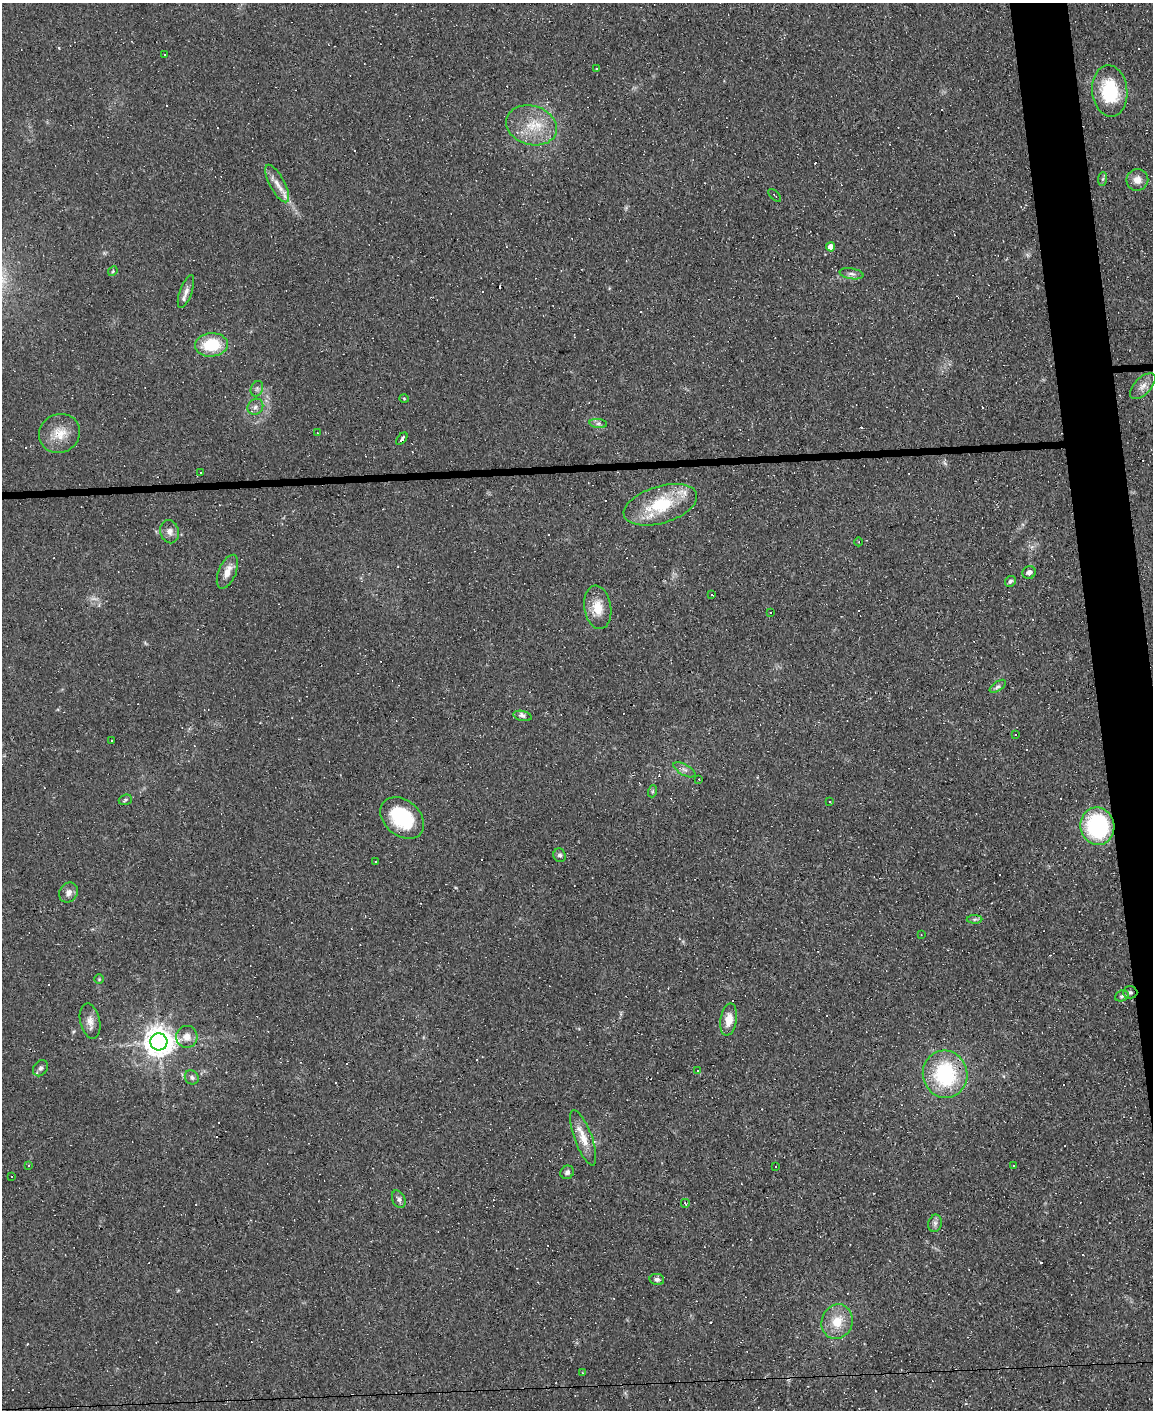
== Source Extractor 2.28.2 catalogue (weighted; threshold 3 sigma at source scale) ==
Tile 6 of 4 x 3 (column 2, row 2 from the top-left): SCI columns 1152-2302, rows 1641-3048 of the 4603 x 4581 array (HDU 1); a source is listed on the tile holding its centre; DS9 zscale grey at full resolution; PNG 1155 x 1412 px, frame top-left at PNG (2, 3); each listed source drawn as its Kron ellipse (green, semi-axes under 4 px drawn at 4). Shown black and unused: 4% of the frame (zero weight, under 3 of 4 exposures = <1% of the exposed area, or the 3 px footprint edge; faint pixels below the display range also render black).
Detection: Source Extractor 2.28.2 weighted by HDU 2 'WHT'; one run over the whole footprint, this tile lists its part. Background 0.0782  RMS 0.0055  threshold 0.0248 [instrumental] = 3 sigma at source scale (4.5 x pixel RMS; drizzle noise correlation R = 1.50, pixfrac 1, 0.05/0.05 arcsec/px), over >= 5 px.
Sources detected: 119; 1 too faint to see at this stretch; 48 cosmic-ray / hot-pixel residue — neither listed nor drawn; the other 70 listed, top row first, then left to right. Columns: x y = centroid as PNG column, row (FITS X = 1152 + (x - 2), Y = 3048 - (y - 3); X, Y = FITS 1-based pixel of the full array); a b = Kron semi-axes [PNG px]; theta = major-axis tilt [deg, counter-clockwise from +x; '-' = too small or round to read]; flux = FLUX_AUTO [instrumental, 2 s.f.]
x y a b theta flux
165 55 3 3 - 3.7
597 68 3 2 - 0.64
1110 91 26 17 -84 31
531 125 26 19 -17 17
1103 179 7 4 88 0.91
1137 180 11 11 - 4.9
277 184 21 7 -62 5.6
775 195 8 2 -45 0.49
831 247 4 4 - 5.6
113 271 5 4 - 0.73
851 274 12 5 -10 2
186 291 17 6 70 3.3
211 345 16 11 5 21
1143 386 16 8 46 4
257 389 8 6 70 1.4
404 398 5 3 - 0.47
255 407 8 7 - 2.2
598 424 9 4 -7 1.4
59 433 21 19 28 11
317 433 3 2 - 0.37
402 439 7 2 52 1.5
200 473 3 2 - 0.87
660 505 38 18 17 31
170 532 12 9 -76 3.4
859 542 4 3 - 0.4
227 572 18 8 67 5.9
1029 572 7 6 - 2.3
1010 581 6 5 - 1.3
712 594 3 2 - 0.79
598 607 22 13 -81 10
770 612 3 2 - 0.53
998 686 9 4 34 1.5
522 716 9 5 -13 1.7
1015 734 3 2 - 0.54
111 740 3 3 - 1.1
684 770 12 5 -29 2.3
699 779 3 2 - 0.43
653 791 6 4 71 0.81
125 800 7 5 19 0.96
830 802 3 2 - 0.43
402 818 24 17 -41 35
1097 826 19 17 -80 62
560 855 7 6 - 1.4
376 862 3 2 - 0.67
68 892 10 9 - 3.1
975 919 8 4 1 1.1
921 934 3 2 - 0.44
99 979 5 4 - 0.65
1130 992 7 6 - 1.6
1122 996 7 5 22 0.99
729 1019 16 8 81 7
90 1021 18 10 -77 4.5
187 1037 11 10 - 5.3
159 1042 8 8 - 810
40 1068 9 7 53 1.9
698 1071 3 3 - 1.6
945 1074 24 22 -77 49
192 1077 7 6 - 1.6
583 1138 29 8 -70 8.7
28 1165 3 2 - 0.53
1014 1165 3 3 - 2.2
776 1166 2 2 - 0.51
567 1172 7 6 - 1.8
11 1177 3 3 - 1.1
399 1199 9 6 -66 1.8
685 1203 4 2 - 0.66
935 1223 9 6 76 1.8
657 1279 7 5 -12 1.7
837 1322 18 15 67 12
583 1373 3 3 - 0.67
Overlapping masked pixels (flux is a lower limit): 1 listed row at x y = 1130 992